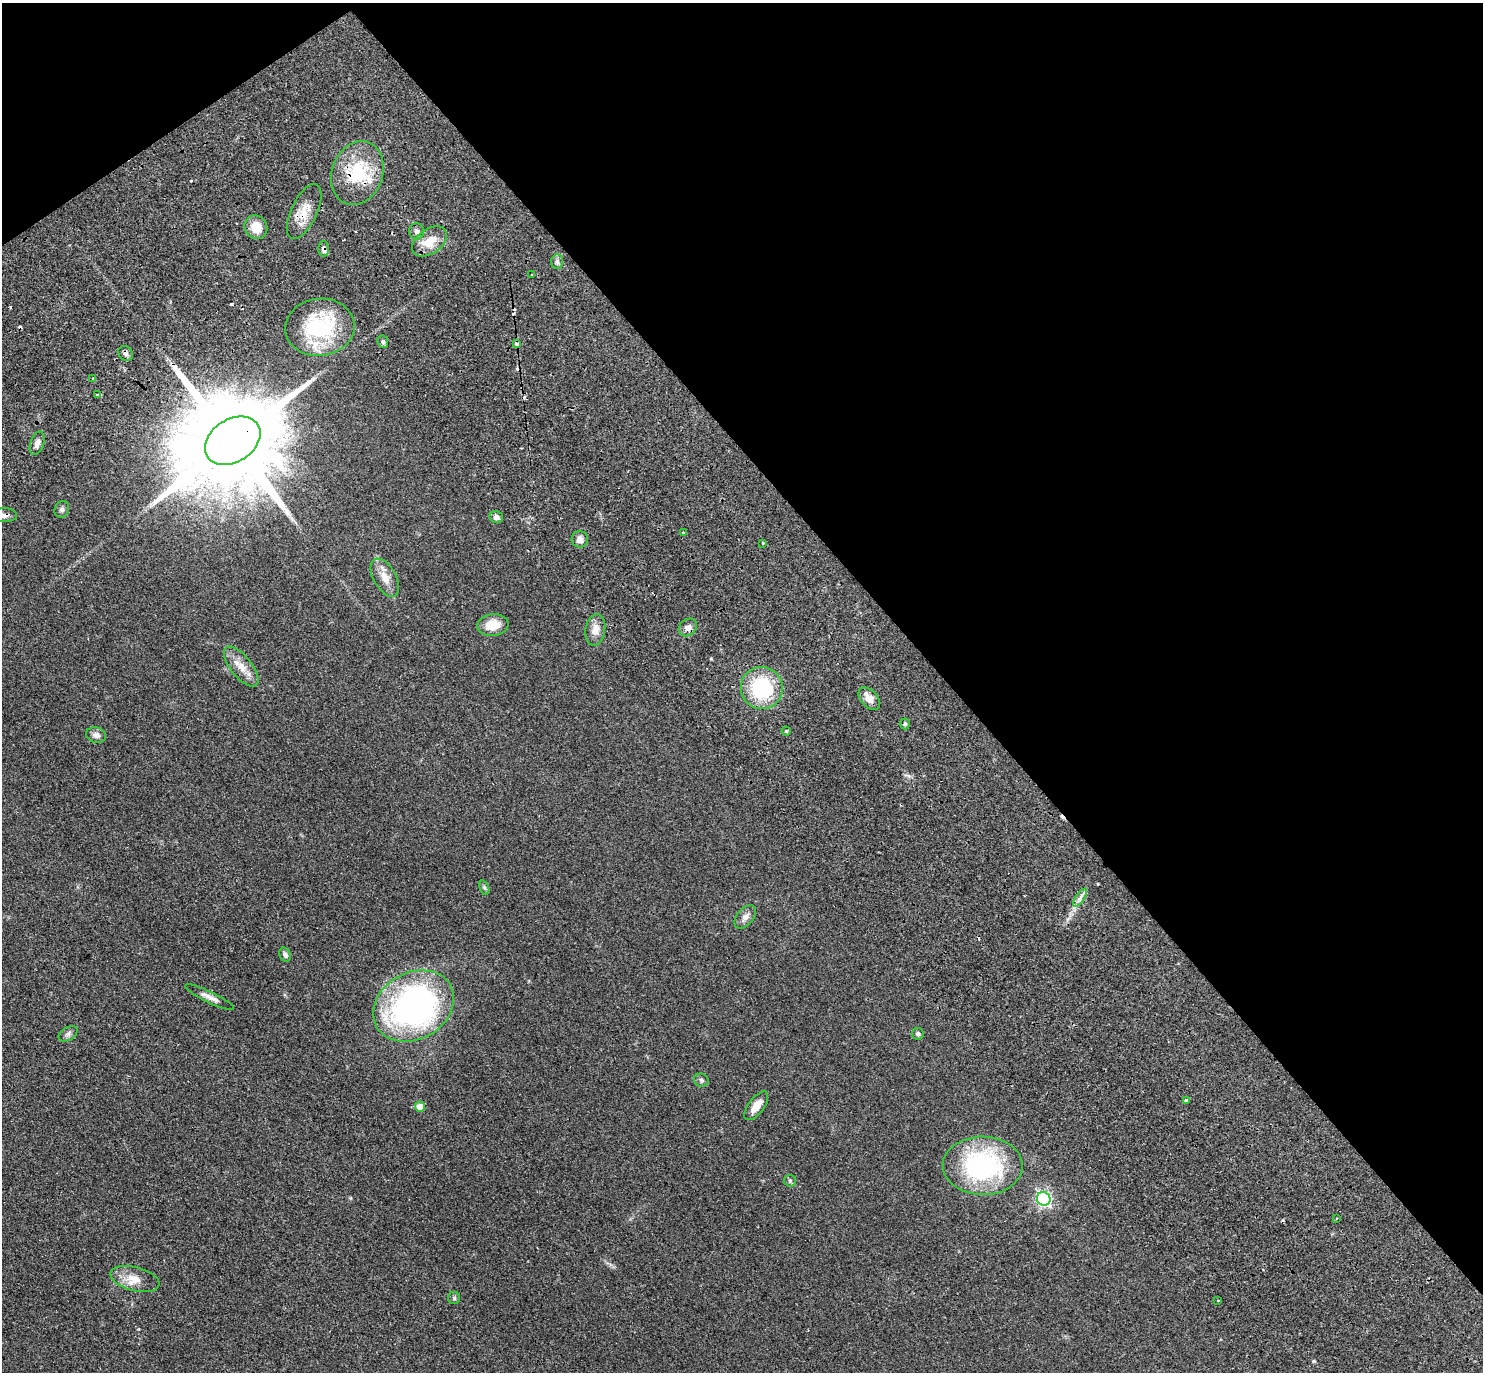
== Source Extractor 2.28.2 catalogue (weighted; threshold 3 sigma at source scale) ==
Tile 3 of 4 x 4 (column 3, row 1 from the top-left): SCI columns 3155-4635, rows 4573-5942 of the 6266 x 6263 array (HDU 1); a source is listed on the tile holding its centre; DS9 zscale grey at full resolution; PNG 1485 x 1374 px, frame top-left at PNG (2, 3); each listed source drawn as its Kron ellipse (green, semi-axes under 4 px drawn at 4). Shown black and unused: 38% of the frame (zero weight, under 2 of 3 exposures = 11% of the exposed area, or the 3 px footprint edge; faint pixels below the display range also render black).
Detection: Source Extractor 2.28.2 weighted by HDU 2 'WHT'; one run over the whole footprint, this tile lists its part. Background 0.094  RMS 0.0087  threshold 0.0392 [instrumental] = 3 sigma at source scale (4.5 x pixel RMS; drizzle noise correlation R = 1.50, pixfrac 1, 0.05/0.05 arcsec/px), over >= 5 px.
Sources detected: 64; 10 cosmic-ray / hot-pixel residue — neither listed nor drawn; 3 inside a brighter listed object's ellipse — not listed separately; the other 51 listed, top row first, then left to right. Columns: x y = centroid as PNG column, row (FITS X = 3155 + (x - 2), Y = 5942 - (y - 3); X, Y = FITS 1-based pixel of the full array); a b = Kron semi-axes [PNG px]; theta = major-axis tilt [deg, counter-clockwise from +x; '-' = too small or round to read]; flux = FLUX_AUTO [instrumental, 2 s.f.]
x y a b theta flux
357 173 32 25 71 45
304 211 30 13 65 15
256 227 12 11 - 14
416 231 8 7 - 2.9
430 241 19 12 36 15
324 249 8 5 -89 2.7
557 262 7 6 - 2.2
532 274 2 2 - 0.77
320 327 35 28 6 79
383 342 6 5 - 2
517 344 4 3 - 4.1
126 354 8 6 -45 2.7
93 379 4 3 - 1.4
98 394 4 3 - 2.4
233 441 30 21 33 24000
37 443 12 6 70 4.8
62 509 8 7 - 2.4
4 515 12 7 -1 4.2
496 517 7 6 - 3.2
683 533 3 3 - 1.1
580 539 8 8 - 6
763 543 3 3 - 1.2
385 578 21 11 -60 10
493 625 15 11 6 14
688 627 10 8 40 4.3
595 630 16 10 81 8.3
241 667 24 10 -51 12
762 688 21 21 - 63
869 699 13 8 -49 7.8
905 724 5 5 - 1.3
786 731 4 4 - 1
96 735 10 7 -12 4
484 888 7 4 -70 1.3
1080 898 10 4 56 3.1
745 917 13 8 50 4.9
285 955 7 5 -66 2.5
210 997 27 5 -26 5.7
414 1006 42 33 30 280
68 1034 10 6 30 2.7
918 1034 5 5 - 2
701 1080 7 6 - 2
1186 1101 4 3 - 7.8
756 1106 17 8 53 9.6
420 1107 5 5 - 13
983 1166 40 29 -1 120
790 1181 6 6 - 1.3
1044 1199 7 6 - 200
1337 1218 3 3 - 2
135 1279 25 12 -15 13
454 1298 6 6 - 1.6
1218 1301 3 2 - 0.77
Overlapping masked pixels (flux is a lower limit): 6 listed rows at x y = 357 173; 304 211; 324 249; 517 344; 233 441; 4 515
Isophote crosses this tile's border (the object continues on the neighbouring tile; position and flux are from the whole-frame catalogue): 1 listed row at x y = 4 515
Unlisted compact peaks at least as high as the median listed source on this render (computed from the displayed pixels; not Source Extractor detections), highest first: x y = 1314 1361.